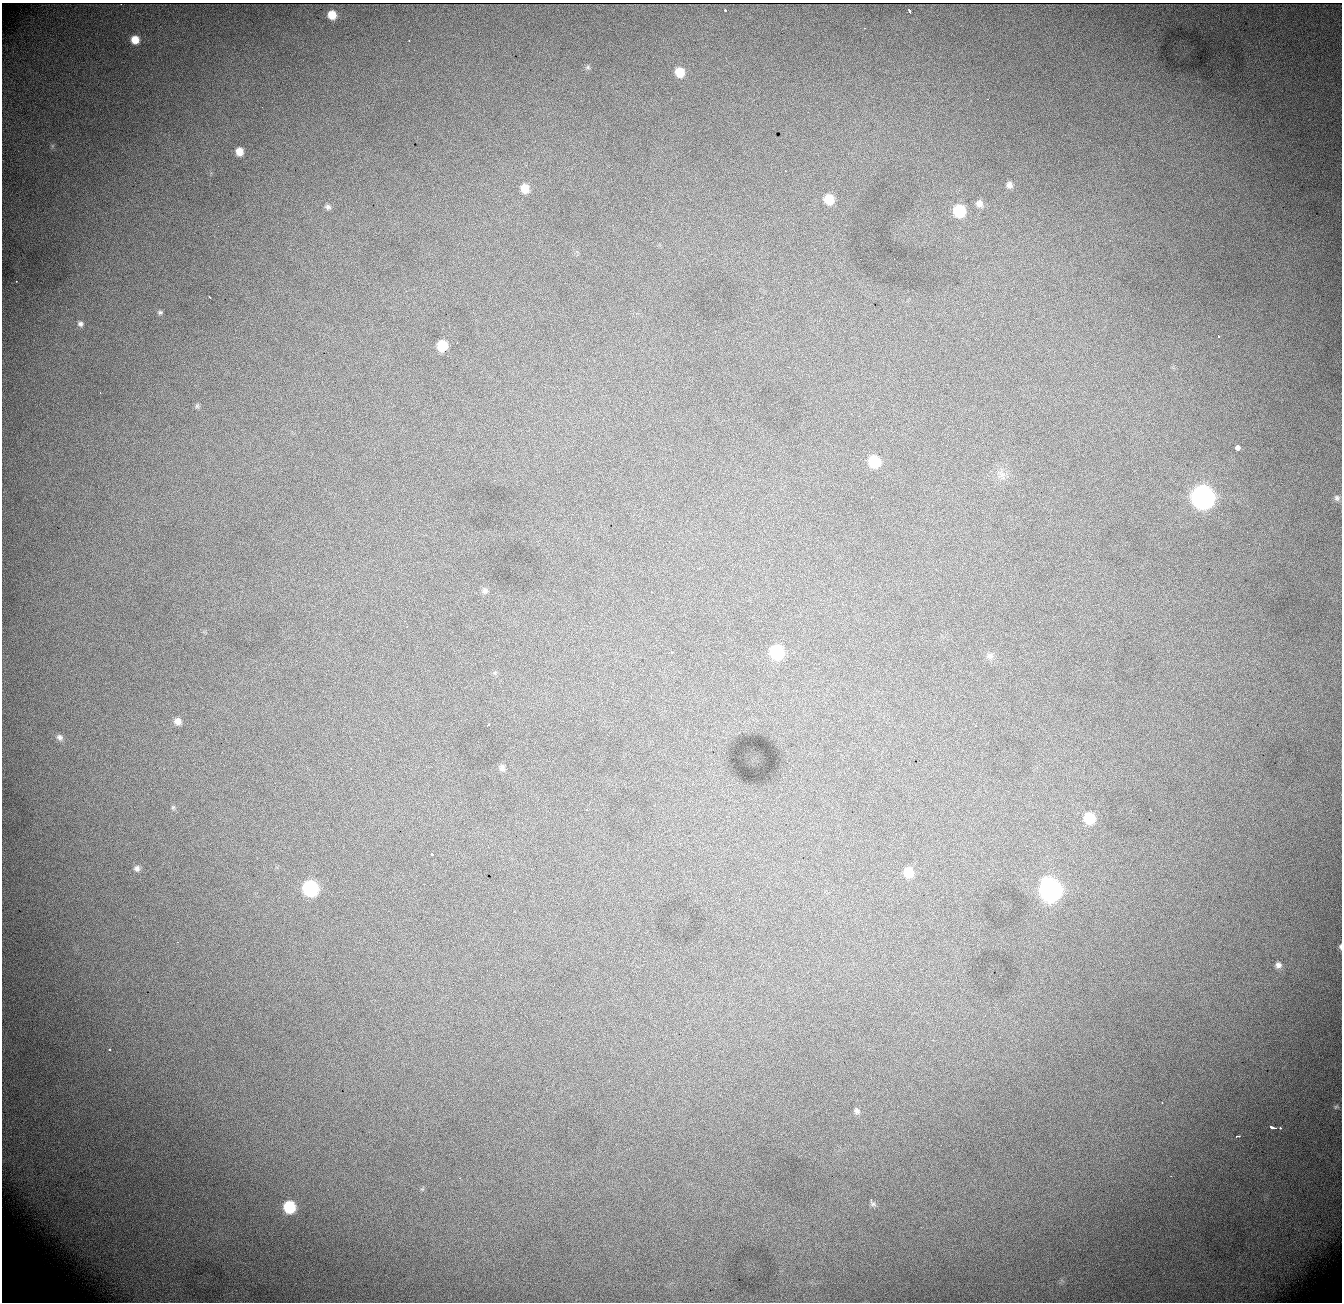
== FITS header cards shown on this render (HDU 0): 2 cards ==
NAXIS1  = 1340
NAXIS2  = 1300

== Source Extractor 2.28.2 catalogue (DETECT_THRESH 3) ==
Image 1340 x 1300 px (HDU 0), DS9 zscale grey, 1 PNG px = 1 image px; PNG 1344 x 1304 px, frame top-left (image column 1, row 1300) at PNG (2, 3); no overlay
Background 1330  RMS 16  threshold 49.3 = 3 sigma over >= 5 px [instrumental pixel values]
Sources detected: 63; all 63 listed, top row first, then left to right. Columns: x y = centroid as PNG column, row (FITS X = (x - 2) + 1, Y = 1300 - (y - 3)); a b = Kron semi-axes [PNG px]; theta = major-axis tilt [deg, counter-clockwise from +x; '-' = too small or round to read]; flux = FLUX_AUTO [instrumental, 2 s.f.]
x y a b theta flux
725 10 3 3 - 2.6e+03
910 11 5 3 - 4.0e+03
332 15 7 7 - 1.7e+04
864 28 2 2 - 7.0e+02
135 40 8 7 - 1.5e+04
588 67 7 6 - 2.3e+03
680 72 9 8 - 2.2e+04
52 146 7 4 72 1.8e+03
239 152 9 8 - 1.1e+04
526 165 2 2 - 7.2e+02
785 171 3 2 - 1.7e+03
1009 185 7 6 - 5.0e+03
525 188 8 8 - 1.5e+04
829 199 9 8 - 2.4e+04
979 204 8 8 - 6.6e+03
328 207 8 6 -21 3.7e+03
959 211 9 8 - 6.2e+04
16 281 2 2 - 6.7e+02
209 297 3 2 - 1.6e+03
160 312 6 5 - 2.2e+03
80 324 8 7 - 3.6e+03
1218 336 3 2 - 1.0e+03
442 345 8 7 - 3.2e+04
197 406 7 6 - 2.0e+03
1237 447 4 3 - 3.4e+05
874 461 8 8 - 5.1e+04
1002 474 10 6 -26 5.7e+03
438 497 2 2 - 6.8e+02
1203 497 10 10 - 1.0e+06
1337 498 8 8 - 3.6e+03
485 591 8 8 - 3.7e+03
652 592 3 2 - 1.2e+03
405 621 3 2 - 2.0e+03
407 627 3 2 - 1.6e+03
672 652 3 3 - 1.0e+03
776 652 9 8 - 8.2e+04
990 656 9 8 - 4.7e+03
178 721 8 8 - 6.8e+03
488 725 3 2 - 1.8e+03
975 726 3 2 - 1.2e+03
59 737 9 7 -43 4.2e+03
502 768 8 7 - 3.8e+03
173 807 6 5 - 1.6e+03
587 810 3 2 - 9.4e+02
1089 818 9 8 - 3.8e+04
432 854 3 3 - 5.7e+03
137 868 7 7 - 3.9e+03
908 872 9 8 - 2.0e+04
310 888 9 9 - 1.7e+05
1050 890 11 10 - 7.3e+05
1340 947 7 4 -87 2.2e+03
1278 965 8 7 - 4.9e+03
933 1040 3 2 - 1.3e+03
109 1049 3 3 - 5.2e+03
1162 1102 2 2 - 5.9e+02
1336 1107 6 5 - 1.7e+03
857 1111 7 6 - 3.5e+03
1272 1127 6 3 -23 7.3e+03
1280 1128 3 3 - 2.3e+03
1237 1136 5 2 - 3.5e+03
1171 1176 2 2 - 5.9e+02
871 1201 8 4 -64 4.0e+03
289 1207 8 8 - 6.4e+04
At the frame edge (FLAGS 8, measured only in part): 1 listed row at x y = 1340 947